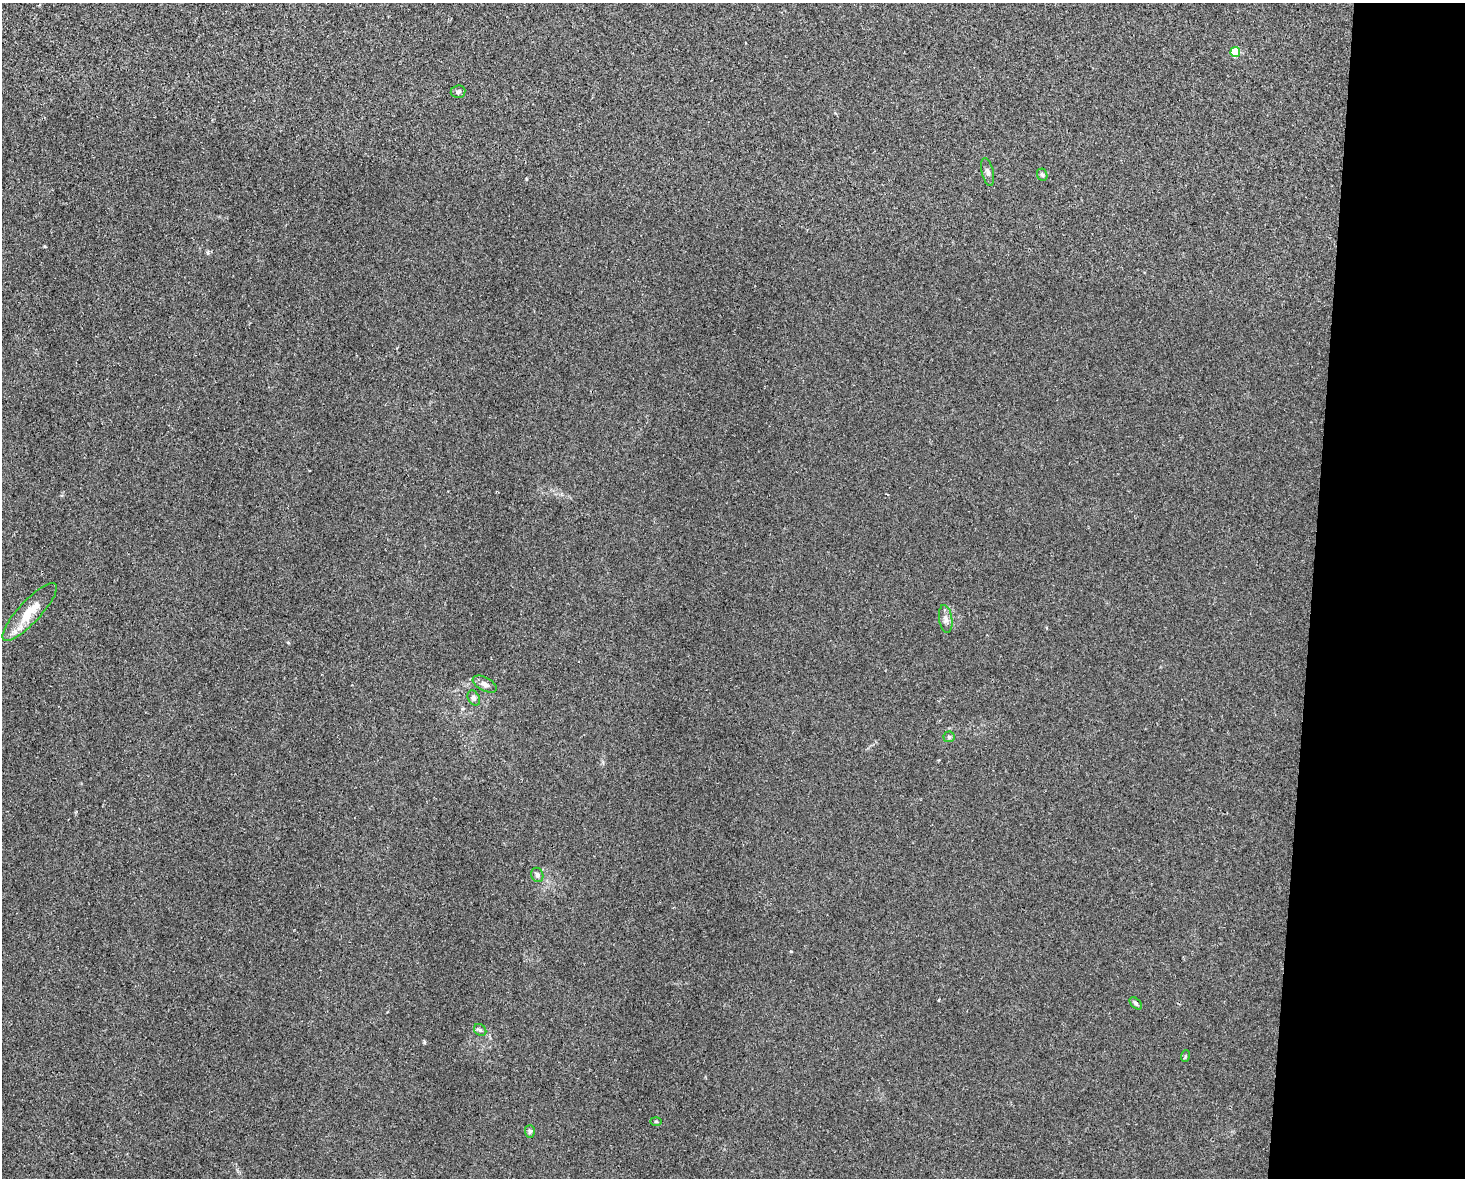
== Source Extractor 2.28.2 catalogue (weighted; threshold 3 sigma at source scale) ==
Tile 9 of 3 x 4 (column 3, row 3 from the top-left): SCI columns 3041-4503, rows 1191-2366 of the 4725 x 4717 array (HDU 1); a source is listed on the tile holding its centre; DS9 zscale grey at full resolution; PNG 1467 x 1180 px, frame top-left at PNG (2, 3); each listed source drawn as its Kron ellipse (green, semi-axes under 4 px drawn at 4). Shown black and unused: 10% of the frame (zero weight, under 2 of 3 exposures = <1% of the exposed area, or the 3 px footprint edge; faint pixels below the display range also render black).
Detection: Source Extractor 2.28.2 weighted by HDU 2 'WHT'; one run over the whole footprint, this tile lists its part. Background 0.0324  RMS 0.0057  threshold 0.0256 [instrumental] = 3 sigma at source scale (4.5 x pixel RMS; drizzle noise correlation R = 1.50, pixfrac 1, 0.05/0.05 arcsec/px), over >= 5 px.
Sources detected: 15; all 15 listed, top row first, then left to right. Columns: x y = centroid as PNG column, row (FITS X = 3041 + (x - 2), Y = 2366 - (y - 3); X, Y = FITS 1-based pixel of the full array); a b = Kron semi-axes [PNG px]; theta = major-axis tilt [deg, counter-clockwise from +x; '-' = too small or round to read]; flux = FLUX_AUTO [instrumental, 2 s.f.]
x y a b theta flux
1235 52 5 5 - 26
458 92 7 6 - 1.5
988 172 14 6 -76 1.9
1042 175 6 5 - 0.93
30 612 38 11 47 13
946 619 14 6 -82 2.7
485 684 13 6 -28 2.6
474 698 8 5 -59 1.5
949 737 5 5 - 0.85
537 875 7 6 - 1.6
1136 1003 7 4 -44 1.2
480 1030 7 5 -43 1
1185 1056 6 3 71 0.61
656 1121 6 3 -2 0.57
530 1131 6 5 - 1
Unlisted compact peaks at least as high as the median listed source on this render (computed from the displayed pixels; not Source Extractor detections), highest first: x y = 424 1042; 791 951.